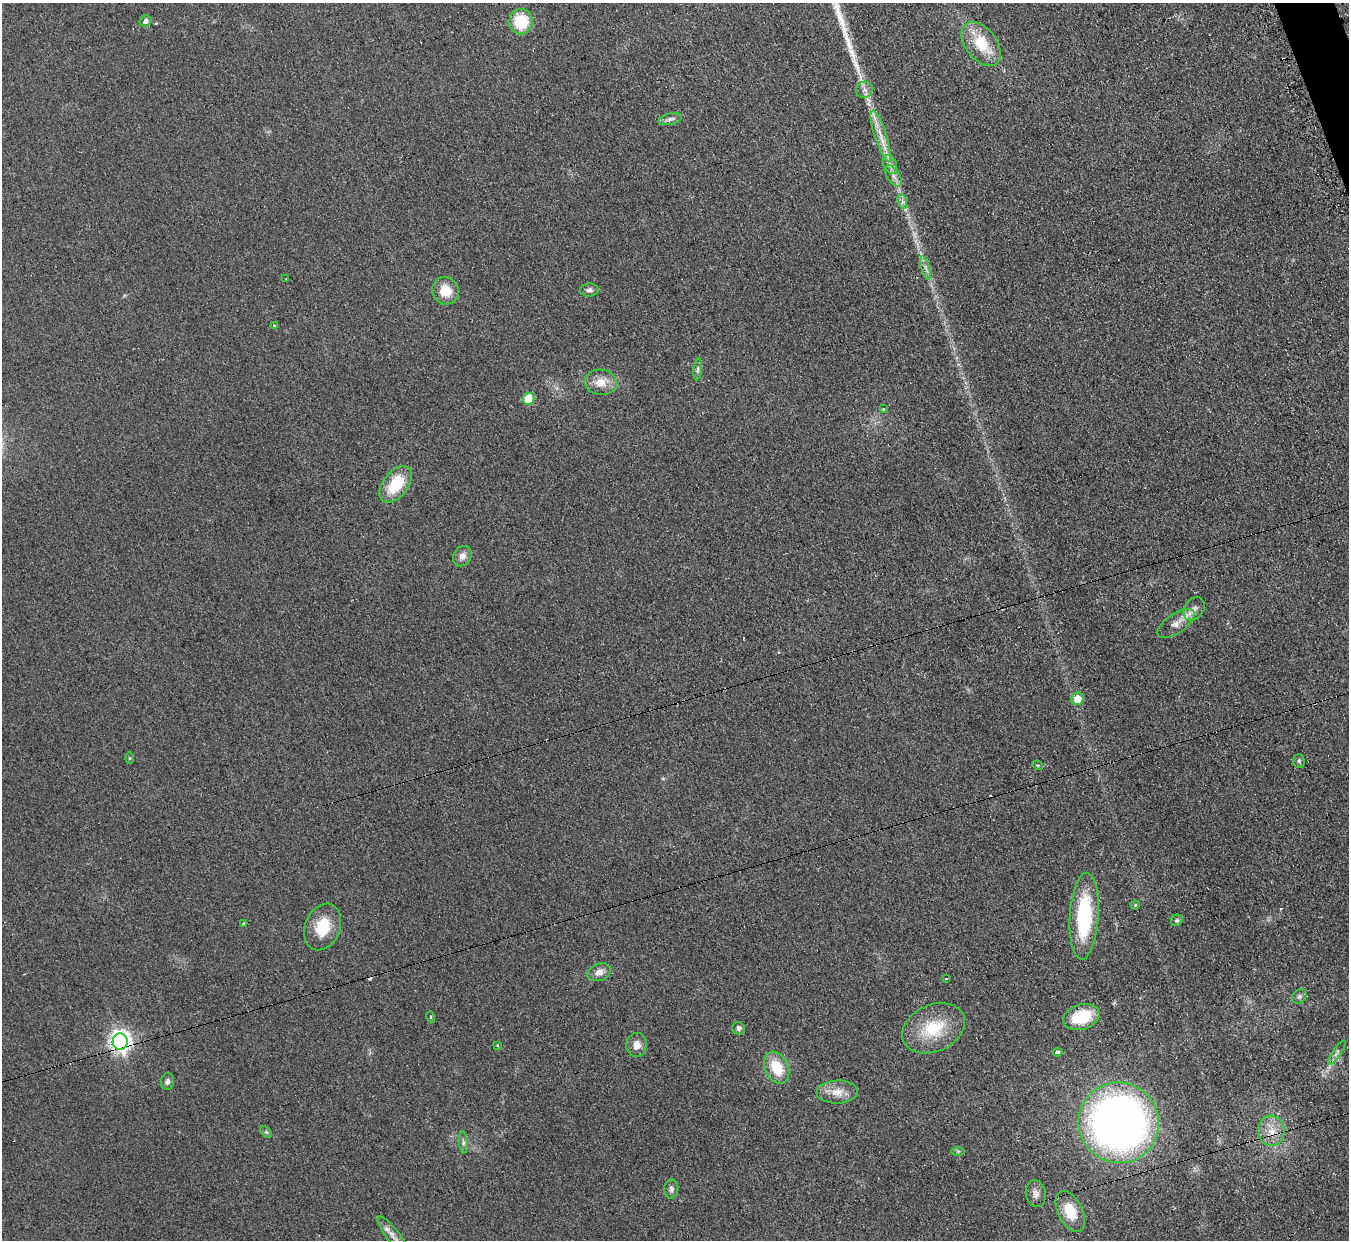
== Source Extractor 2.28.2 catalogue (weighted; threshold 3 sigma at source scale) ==
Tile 10 of 4 x 4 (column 2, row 3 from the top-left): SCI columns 1366-2712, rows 1516-2753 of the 5414 x 5374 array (HDU 1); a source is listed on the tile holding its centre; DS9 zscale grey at full resolution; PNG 1351 x 1242 px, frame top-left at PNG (2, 3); each listed source drawn as its Kron ellipse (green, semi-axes under 4 px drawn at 4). Shown black and unused: <1% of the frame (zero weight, under 2 of 3 exposures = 2% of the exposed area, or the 3 px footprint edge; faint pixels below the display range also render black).
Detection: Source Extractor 2.28.2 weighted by HDU 2 'WHT'; one run over the whole footprint, this tile lists its part. Background 0.0903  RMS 0.011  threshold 0.0504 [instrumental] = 3 sigma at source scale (4.5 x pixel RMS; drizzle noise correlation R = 1.50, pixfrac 1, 0.05/0.05 arcsec/px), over >= 5 px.
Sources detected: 64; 6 cosmic-ray / hot-pixel residue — neither listed nor drawn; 3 inside a brighter listed object's ellipse — not listed separately; the other 55 listed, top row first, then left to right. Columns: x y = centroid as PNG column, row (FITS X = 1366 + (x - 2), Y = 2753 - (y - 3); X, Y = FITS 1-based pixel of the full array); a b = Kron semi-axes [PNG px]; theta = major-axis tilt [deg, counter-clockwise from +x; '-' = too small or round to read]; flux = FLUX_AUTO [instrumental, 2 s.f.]
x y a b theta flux
146 21 6 5 - 4.2
521 22 12 11 - 42
981 44 25 15 -52 39
864 90 8 8 - 4.6
670 119 12 5 13 3.9
881 136 26 6 -72 15
890 164 10 6 -64 5.1
893 176 12 6 -57 5.3
902 201 7 4 -71 3.1
926 268 12 3 -75 3.7
286 279 3 2 - 1.4
589 290 9 6 2 3.9
446 291 14 13 - 21
274 326 3 3 - 3.7
698 369 11 4 85 2.8
601 382 16 12 -3 15
529 399 6 5 - 44
884 409 3 3 - 2.6
396 484 21 12 53 40
462 556 11 9 56 6.9
1194 609 12 9 57 7.4
1176 623 21 9 34 12
1077 699 6 6 - 17
130 758 5 3 - 1.1
1299 761 7 5 -88 2.1
1037 765 5 4 - 1.7
1135 905 4 4 - 1.4
1084 916 43 14 86 90
1177 920 6 5 - 1.9
244 923 4 3 - 4
323 927 24 17 68 33
599 972 12 8 19 7.4
946 978 3 3 - 2
1299 996 8 6 44 2.8
431 1017 5 3 - 1
1081 1017 19 12 18 48
739 1028 6 6 - 3.2
934 1028 33 23 24 47
120 1042 8 7 - 680
497 1045 3 3 - 1.4
637 1045 12 10 88 9
1057 1052 5 3 - 7.4
1337 1053 14 4 56 3.8
777 1068 17 11 -64 31
167 1082 8 6 82 3.6
837 1092 20 11 2 14
1119 1123 40 40 - 740
1271 1131 15 13 -85 16
266 1132 7 4 -44 1.7
463 1142 11 4 -86 3
958 1151 6 4 1 1.6
671 1189 9 7 87 4
1036 1194 13 9 -79 6.8
1070 1212 22 12 -63 31
393 1235 24 6 -52 7
Overlapping masked pixels (flux is a lower limit): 1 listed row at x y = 120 1042
Unlisted compact peaks at least as high as the median listed source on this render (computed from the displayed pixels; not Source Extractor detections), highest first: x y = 851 52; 856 66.